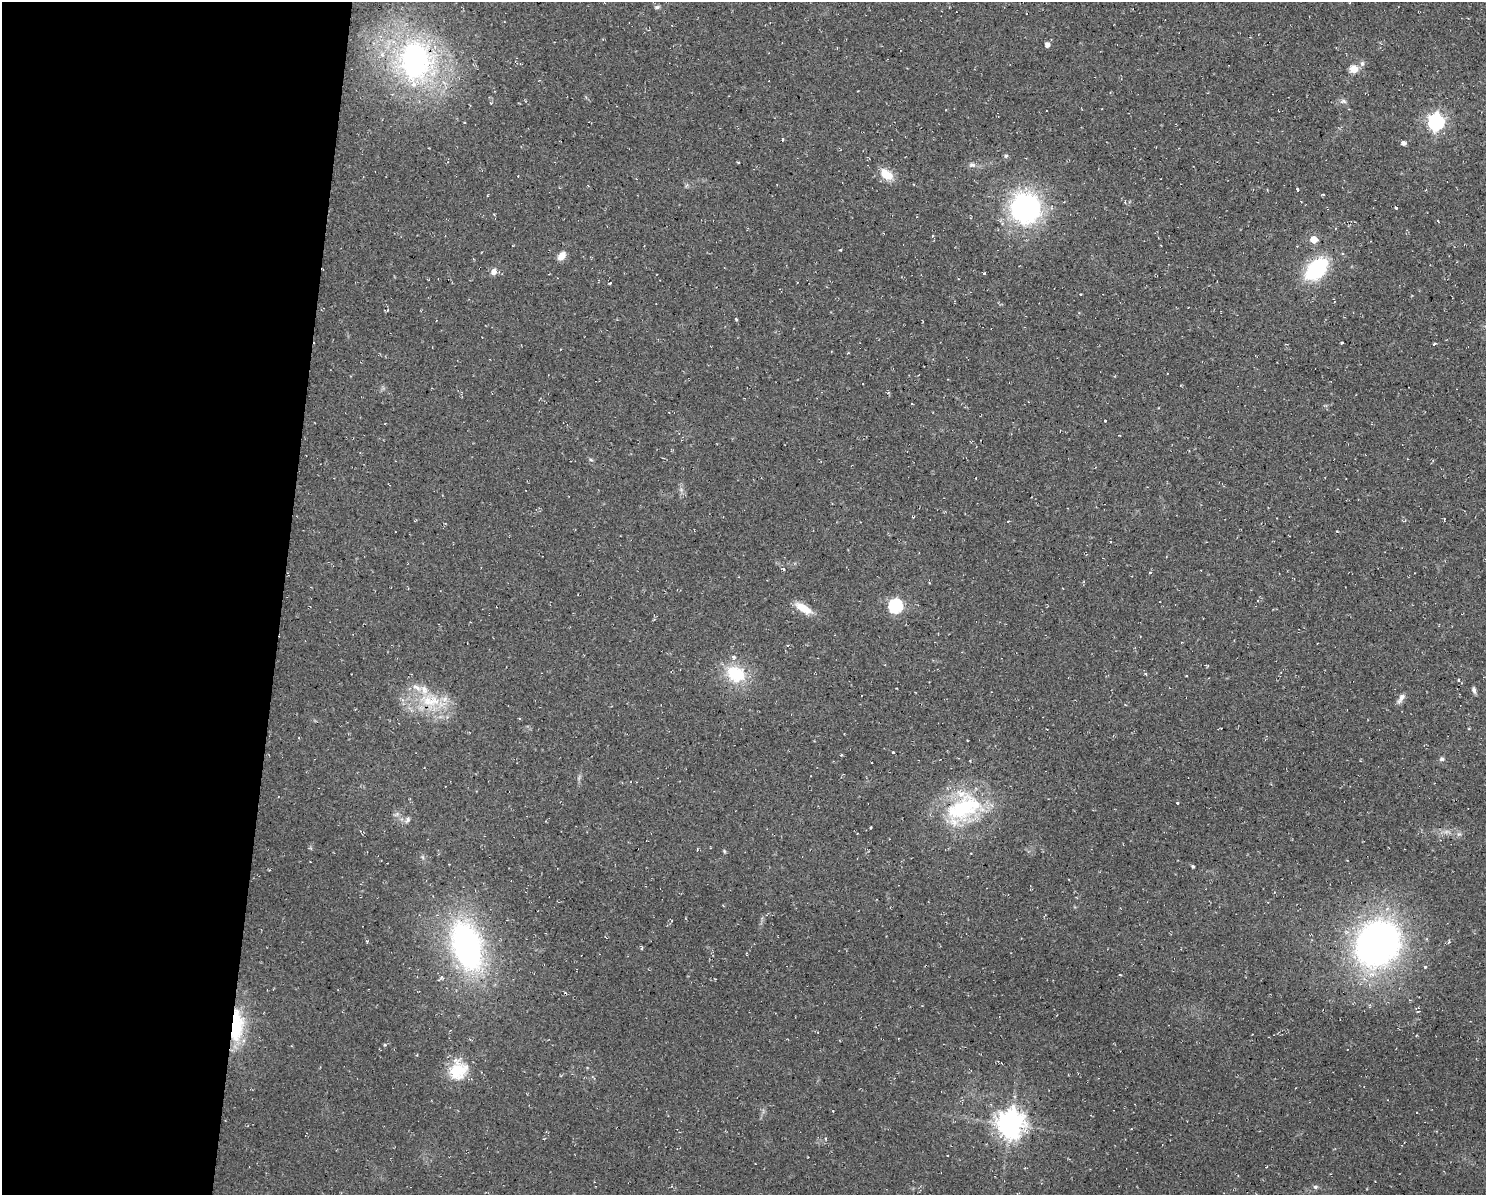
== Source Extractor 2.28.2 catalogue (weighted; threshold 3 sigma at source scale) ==
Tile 4 of 3 x 4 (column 1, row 2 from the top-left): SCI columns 113-1596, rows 2385-3577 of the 4791 x 4769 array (HDU 1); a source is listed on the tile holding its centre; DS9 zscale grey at full resolution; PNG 1488 x 1197 px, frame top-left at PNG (2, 2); no overlay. Shown black and unused: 19% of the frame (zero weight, under 2 of 3 exposures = <1% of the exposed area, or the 3 px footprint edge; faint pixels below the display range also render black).
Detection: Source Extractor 2.28.2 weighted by HDU 2 'WHT'; one run over the whole footprint, this tile lists its part. Background 0.0769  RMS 0.0099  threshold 0.0448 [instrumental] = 3 sigma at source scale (4.5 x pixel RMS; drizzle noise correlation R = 1.50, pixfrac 1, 0.05/0.05 arcsec/px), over >= 5 px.
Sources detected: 71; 1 too faint to see at this stretch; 3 cosmic-ray / hot-pixel residue — not listed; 2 inside a brighter listed object's ellipse — not listed separately; the other 65 listed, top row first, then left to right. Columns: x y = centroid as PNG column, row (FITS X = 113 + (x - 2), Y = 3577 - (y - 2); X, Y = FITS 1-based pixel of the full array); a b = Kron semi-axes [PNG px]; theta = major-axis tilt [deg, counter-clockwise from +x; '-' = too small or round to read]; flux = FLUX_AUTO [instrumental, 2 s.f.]
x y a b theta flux
657 7 8 4 15 1.8
1047 44 5 4 - 5.3
415 60 40 31 -84 230
1362 63 7 6 - 3.1
1354 69 7 6 - 14
1343 101 10 6 0 3
491 103 4 3 - 0.97
1436 122 7 6 - 340
782 139 4 2 - 1.3
1403 143 4 4 - 3.8
1006 156 6 5 - 1.6
738 162 3 2 - 0.99
972 165 9 7 -6 3.5
887 174 17 10 -37 17
518 176 2 2 - 0.56
1297 189 3 3 - 4
1323 194 3 3 - 2.1
1026 208 30 28 -72 180
1396 208 3 3 - 4.9
1314 239 5 5 - 17
840 250 3 2 - 2.1
562 256 9 7 47 8.6
1316 269 23 14 45 84
494 272 8 7 - 5.1
984 273 3 3 - 4.2
610 283 4 3 - 0.98
736 319 3 3 - 1.4
1342 343 3 3 - 3.3
1434 344 4 3 - 1.3
1105 421 3 3 - 2.4
591 460 6 3 -19 1.3
976 478 3 2 - 0.76
913 517 3 3 - 0.77
783 569 5 4 - 1.4
1150 573 3 3 - 2.5
895 606 6 6 - 160
803 608 22 9 -31 15
736 674 24 20 -31 41
1145 674 5 4 - 1.3
1186 676 3 2 - 0.78
1458 680 4 3 - 1.2
417 688 16 7 -33 8.5
1474 690 8 4 -74 2.7
1401 698 15 6 57 4.7
434 701 30 15 7 35
893 752 3 3 - 2.3
1442 759 6 6 - 2.2
1177 803 3 3 - 1.8
963 808 51 33 35 100
408 820 9 5 61 2.6
870 827 3 3 - 1.2
724 851 6 3 -71 1.1
971 853 3 2 - 0.66
1193 866 4 3 - 1.2
1378 943 50 42 50 370
467 946 38 21 -73 310
642 948 4 4 - 1.3
1425 967 4 4 - 1.1
1120 975 3 2 - 0.9
236 1025 35 14 87 61
385 1045 4 4 - 1.4
458 1070 25 23 78 32
1010 1124 9 8 - 1200
826 1139 5 4 - 1.3
1315 1187 6 5 - 2
Overlapping masked pixels (flux is a lower limit): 2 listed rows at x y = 415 60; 236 1025